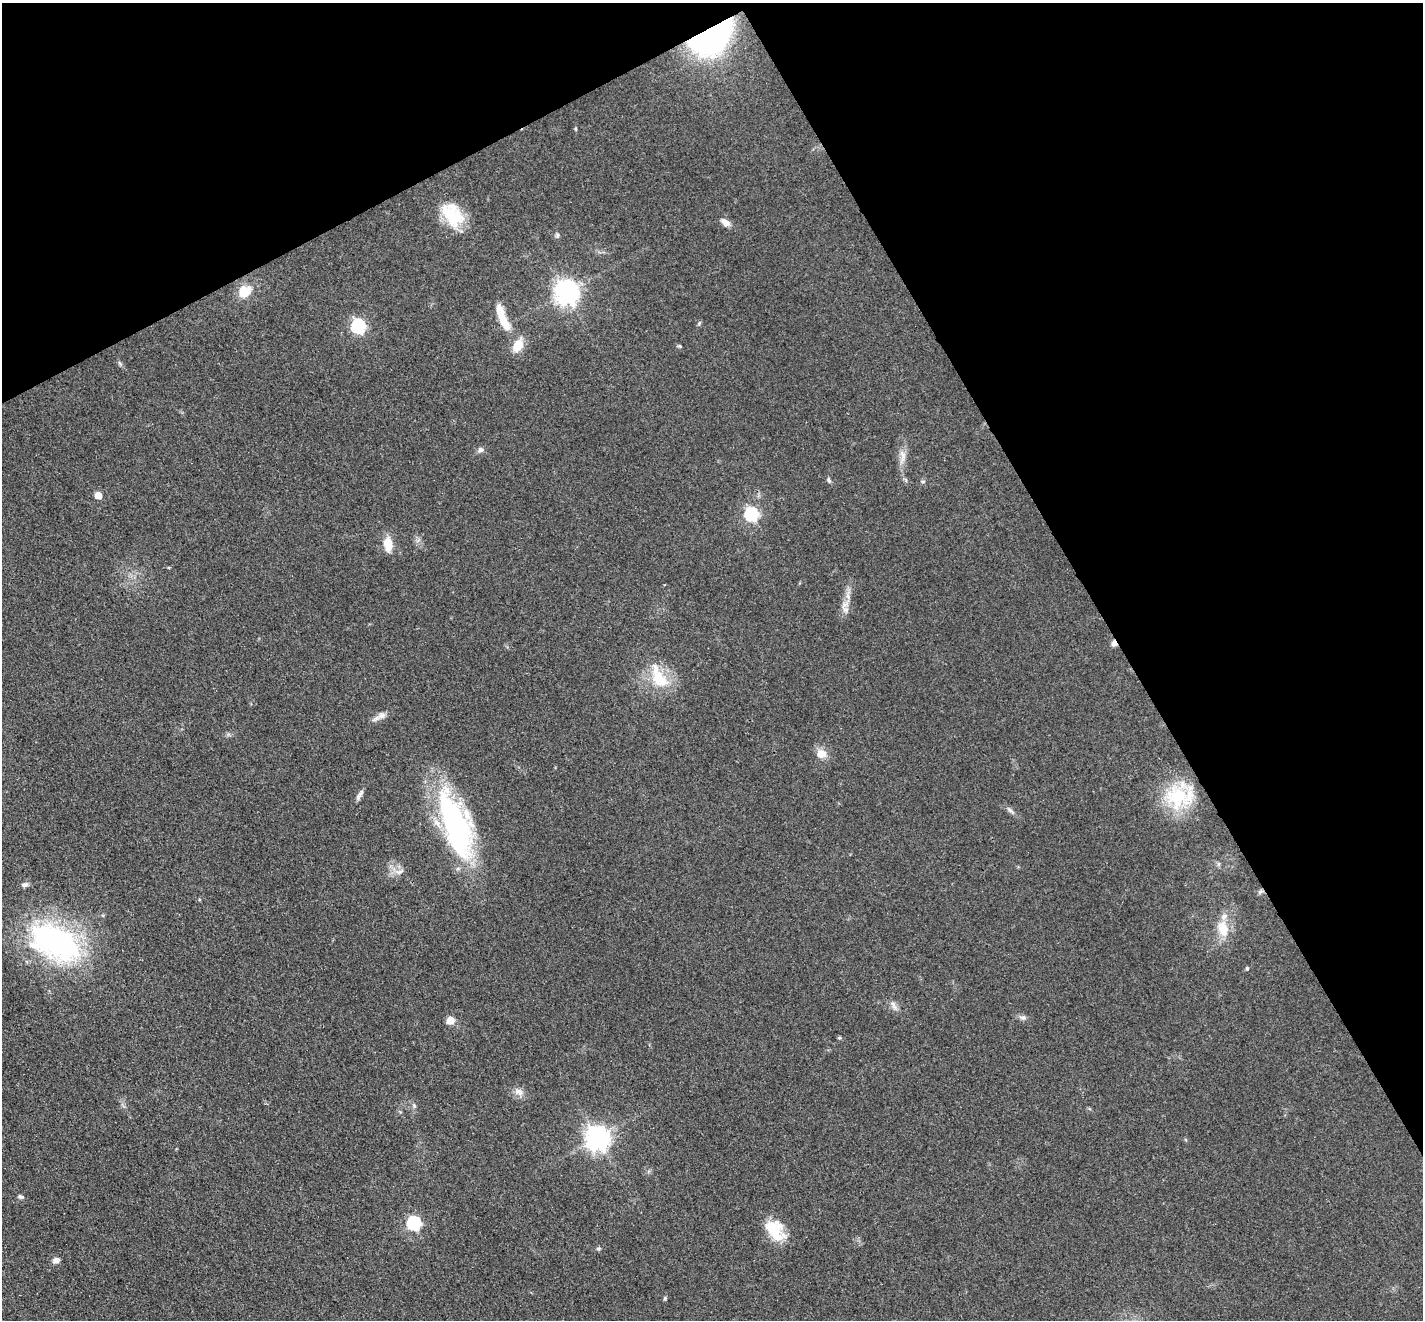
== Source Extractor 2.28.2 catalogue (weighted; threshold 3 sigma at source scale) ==
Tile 3 of 4 x 4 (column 3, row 1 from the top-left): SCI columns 2926-4346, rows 4291-5608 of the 5851 x 5809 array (HDU 1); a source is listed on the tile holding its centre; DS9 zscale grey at full resolution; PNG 1425 x 1322 px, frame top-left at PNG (2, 3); no overlay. Shown black and unused: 29% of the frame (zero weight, under 3 of 4 exposures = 7% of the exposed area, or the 3 px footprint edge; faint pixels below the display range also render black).
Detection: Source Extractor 2.28.2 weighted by HDU 2 'WHT'; one run over the whole footprint, this tile lists its part. Background 0.0899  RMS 0.0078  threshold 0.035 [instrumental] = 3 sigma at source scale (4.5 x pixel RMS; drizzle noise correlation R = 1.50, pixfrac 1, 0.05/0.05 arcsec/px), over >= 5 px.
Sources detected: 52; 4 inside a brighter listed object's ellipse — not listed separately; the other 48 listed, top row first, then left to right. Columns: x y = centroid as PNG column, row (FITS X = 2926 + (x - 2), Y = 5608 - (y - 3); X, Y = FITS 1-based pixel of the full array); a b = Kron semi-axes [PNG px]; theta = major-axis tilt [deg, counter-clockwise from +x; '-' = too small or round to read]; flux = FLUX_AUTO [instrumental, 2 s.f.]
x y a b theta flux
712 36 35 20 40 280
575 129 5 3 - 0.82
452 215 33 21 -55 32
725 222 12 7 -34 5.1
557 235 6 6 - 1.6
244 292 17 15 45 15
567 292 8 8 - 700
503 319 37 10 -68 19
699 323 8 4 67 1.1
358 326 7 6 - 140
679 346 5 5 - 0.99
120 363 9 3 -45 1.4
480 450 8 7 - 2.8
902 457 23 7 88 7.7
829 480 7 5 -65 1.6
922 481 7 4 -6 1.3
98 495 5 5 - 14
751 514 6 6 - 130
388 544 19 11 -87 11
845 610 11 8 -56 4.1
1114 643 7 6 - 3.9
659 679 29 20 -51 29
382 715 13 8 14 4.8
821 754 14 12 -21 7.9
358 797 9 6 70 2.7
1177 797 35 31 -50 48
1011 811 11 5 -37 2.6
455 824 76 28 -70 170
1218 864 6 4 72 1.2
400 872 14 7 20 4.6
25 885 10 6 5 2.8
1260 891 8 4 9 1.6
1223 929 23 14 -78 16
55 942 68 40 -26 160
1247 968 4 3 - 1.3
894 1006 17 5 -57 3.8
1023 1018 11 6 -14 2.7
450 1020 5 5 - 16
839 1038 5 3 - 0.91
518 1092 13 9 -29 5.4
414 1106 6 5 - 1.4
598 1138 8 8 - 680
21 1197 8 5 -27 1.6
414 1223 6 6 - 120
774 1230 24 13 4 14
598 1249 6 4 0 1.2
56 1260 8 6 16 3.6
665 1298 5 5 - 1.1
Overlapping masked pixels (flux is a lower limit): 3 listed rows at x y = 712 36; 1114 643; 1260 891